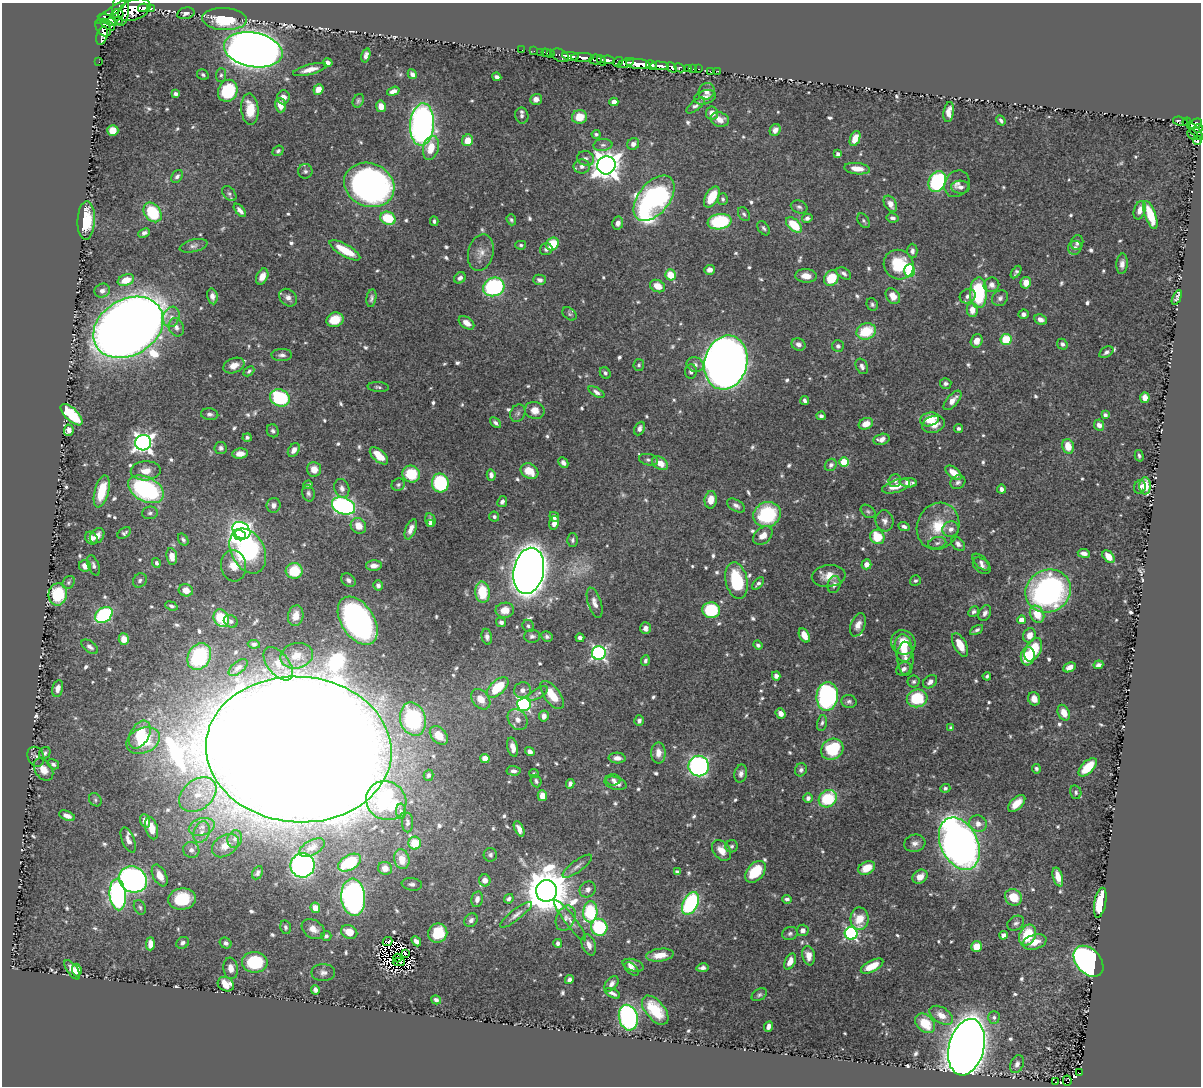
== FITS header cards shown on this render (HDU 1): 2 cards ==
NAXIS1  =                 1199
NAXIS2  =                 1084

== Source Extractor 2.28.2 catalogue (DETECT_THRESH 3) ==
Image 1199 x 1084 px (HDU 1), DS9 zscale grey, 1 PNG px = 1 image px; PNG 1203 x 1088 px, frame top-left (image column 1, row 1084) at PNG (2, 3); each listed source drawn as its Kron ellipse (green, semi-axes under 4 px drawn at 4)
Background 0.387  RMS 0.0078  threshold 0.0235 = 3 sigma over >= 5 px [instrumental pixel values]
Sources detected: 764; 10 with non-positive FLUX_AUTO (blend fragments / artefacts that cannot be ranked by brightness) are neither listed nor drawn; of the other 754, the 500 brightest by FLUX_AUTO listed and drawn (254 fainter detections omitted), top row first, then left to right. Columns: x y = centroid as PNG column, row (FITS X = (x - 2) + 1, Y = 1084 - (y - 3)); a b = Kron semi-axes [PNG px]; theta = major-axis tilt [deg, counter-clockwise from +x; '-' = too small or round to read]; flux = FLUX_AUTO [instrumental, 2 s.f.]
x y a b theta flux
143 8 5 4 - 170
151 8 3 2 - 43
121 9 17 8 -90 670
134 10 17 10 21 1000
111 13 18 4 37 340
186 13 9 5 13 2.3
117 15 6 5 - 160
224 19 22 11 -3 32
108 20 11 4 -22 210
118 20 4 3 - 97
108 25 8 3 -34 190
103 28 9 7 -52 64
102 36 9 5 72 230
253 50 29 17 -11 830
522 50 2 2 - 3.3
534 51 2 2 - 3.3
540 52 3 2 - 3.8
546 53 4 3 - 17
551 53 3 2 - 6.2
366 55 7 4 75 2.2
560 55 9 6 -29 35
570 56 8 4 -9 270
582 57 11 4 0 340
595 59 6 5 - 90
608 60 7 4 -8 200
601 61 5 3 - 68
99 62 2 2 - 2.2
618 62 5 3 - 13
328 63 5 4 - 2.2
626 63 9 4 21 66
638 64 12 5 -6 490
651 65 5 3 - 150
660 66 9 4 -4 260
672 67 6 4 -47 81
679 68 5 3 - 45
689 68 4 3 - 13
693 69 3 2 - 2.3
699 69 3 2 - 4.4
310 70 17 5 14 5.5
710 71 3 2 - 2
718 71 2 2 - 2.2
412 74 5 4 - 2.2
203 75 6 5 - 1.2
221 75 7 5 88 1.2
497 77 4 4 - 1.7
318 89 5 5 - 6
228 91 11 9 66 36
393 91 6 4 17 2.7
707 91 8 7 - 4
176 94 4 4 - 1.7
283 97 7 6 - 3.9
705 97 11 6 16 2.8
536 99 6 5 - 3
358 101 7 5 64 1.2
614 102 4 4 - 2.8
280 105 7 5 -76 5.1
696 105 11 5 39 1.9
381 106 6 5 - 5
250 109 16 8 -85 13
949 112 10 5 81 4.9
712 113 6 6 - 3.8
522 116 8 6 -81 1.6
579 117 7 7 - 9.8
720 120 9 7 -14 3.8
1001 121 5 3 - 1.3
1181 121 8 3 -13 70
1187 122 4 3 - 78
1196 124 7 4 27 150
422 125 21 12 87 220
1198 128 4 3 - 47
113 130 5 5 - 7.9
775 130 6 5 - 3
1195 131 11 3 -49 81
596 134 4 3 - 1.1
1192 135 6 3 -45 29
855 138 8 5 67 7.7
468 140 6 5 - 8.1
1197 140 5 3 - 15
633 144 6 5 - 2.3
603 145 9 6 6 1.9
431 148 12 7 75 9.7
278 151 6 5 - 1.1
838 154 4 4 - 2.2
586 158 8 7 - 2
606 165 9 9 - 720
582 166 8 7 - 2.6
857 169 13 5 -6 6.4
305 171 7 7 - 1.3
177 176 7 5 53 1.6
937 181 11 8 66 64
957 184 14 12 55 4.1
369 185 26 21 -23 230
960 187 9 6 -3 2.4
229 194 8 5 -49 1.2
712 197 11 6 60 14
654 198 26 15 51 170
723 199 6 5 - 1.4
890 204 9 6 -59 4.3
799 207 8 6 -21 1.6
240 210 8 4 -49 2.4
1140 210 9 5 74 3.5
153 212 11 8 -53 30
744 214 7 5 -60 1.2
1150 215 15 5 -71 17
388 218 8 6 -22 23
807 218 5 4 - 1.9
892 218 6 4 -11 1.6
86 220 19 8 87 18
511 220 6 4 -70 1.3
434 221 5 4 - 1.2
864 221 8 5 -56 1.1
720 222 12 7 9 43
618 223 6 5 - 3
794 225 9 5 -42 20
764 228 8 5 -54 1.3
144 233 6 4 25 1.6
1077 243 7 6 - 1.8
552 244 7 6 - 16
521 245 5 4 - 1.1
194 246 14 6 14 2.2
1075 248 7 6 - 2.4
546 249 6 6 - 1.5
345 250 17 6 -30 15
912 251 7 5 -90 1.9
481 253 18 12 75 5.5
1122 264 10 5 85 2.8
899 265 15 14 - 24
709 270 5 5 - 2.3
910 271 6 5 - 31
1016 272 7 4 56 1.2
844 273 8 5 -33 1.6
671 275 6 5 - 12
806 276 11 7 -4 5.1
262 277 8 5 66 4
460 278 6 5 - 2.1
831 278 8 6 53 17
126 280 8 5 21 8.9
540 280 6 5 - 2
1026 283 6 5 - 5.7
991 285 8 7 - 2.6
657 286 8 6 -26 7
494 287 11 9 23 72
102 291 8 6 25 2.8
978 293 15 8 89 50
212 296 8 5 -80 2.7
893 296 8 6 -54 6.1
968 296 8 7 - 2.5
1177 297 8 3 67 1.5
288 298 10 7 -45 2.8
371 298 9 5 82 1.5
1000 298 8 7 - 2
872 304 6 5 - 1.2
972 310 7 5 -90 5.2
569 314 8 5 -41 1.2
1023 314 5 5 - 1.9
171 317 10 8 71 3.5
335 320 8 7 - 12
1041 320 6 5 - 3
467 323 8 5 -34 4.6
128 327 37 28 31 1500
176 327 9 7 -67 2.6
866 331 10 8 20 20
1006 339 5 5 - 19
977 341 7 6 - 5.4
798 344 7 6 - 2.5
1062 344 5 5 - 1.7
838 346 6 6 - 1.4
1106 352 8 5 33 1.6
282 355 10 6 -1 2.2
726 363 27 21 76 660
234 365 11 7 22 4.7
639 365 6 5 - 1.1
695 365 8 7 - 2.2
862 366 8 5 -64 2
249 371 6 4 44 1.2
691 371 7 6 - 1.8
605 373 6 5 - 1.3
946 383 5 5 - 1.5
378 387 11 5 -5 1.3
596 392 9 4 -30 1.9
280 398 10 8 -22 43
1145 398 5 5 - 5.4
952 400 12 5 49 4.7
805 401 4 3 - 1.5
535 410 10 8 -12 5.3
518 413 9 7 64 1.7
210 414 9 6 -6 1.7
72 415 14 6 -44 30
1105 415 4 4 - 1.5
821 416 4 3 - 1.5
930 419 10 6 16 12
495 423 6 4 -43 1.6
866 424 7 5 24 5.6
933 424 12 8 14 6
1099 425 6 5 - 3
639 428 7 5 64 2
958 429 4 4 - 1.4
69 430 5 5 - 2.7
273 431 6 5 - 1.5
247 437 4 4 - 1.4
881 439 8 5 13 3.2
143 443 8 7 - 300
1068 446 7 5 -76 10
221 448 6 6 - 1.7
294 450 7 5 57 3.3
240 454 8 5 4 3.5
379 456 11 6 -42 8.9
1139 456 6 4 -75 1.3
648 460 9 5 -12 1.6
844 462 5 4 - 21
563 463 5 4 - 2.2
660 463 9 6 -33 6.4
831 465 6 5 - 1.9
314 469 7 7 - 5.7
146 471 15 9 3 6.3
529 471 9 7 -32 9.2
954 473 9 5 -39 7.9
411 474 9 8 - 17
491 475 6 4 -77 2.3
895 480 6 6 - 2
958 482 8 6 35 1.7
440 483 9 8 - 52
908 483 9 4 -3 3.3
308 485 5 3 - 1.2
398 485 7 6 - 1.4
896 486 14 6 16 6.7
1145 486 8 5 -88 9.1
1140 487 7 5 67 2.3
342 488 10 7 -72 2.7
146 489 19 12 -27 90
1001 489 4 4 - 2
102 491 16 7 75 17
308 493 8 6 -77 1.6
711 500 9 6 83 6.7
502 502 6 4 63 1.8
274 505 7 7 - 2.7
736 505 10 5 -29 2.2
343 506 12 8 -21 130
868 511 8 5 -37 1.2
150 513 8 6 7 1.6
767 515 14 12 26 40
494 517 5 5 - 1.2
554 517 5 4 - 2.1
430 520 7 5 -77 2
885 521 10 9 - 2.9
430 523 4 4 - 1.4
554 523 7 5 77 4.3
358 526 8 7 - 6.9
904 526 6 4 -22 1.7
938 526 24 21 66 17
411 529 11 5 68 3.5
951 529 8 7 - 2.6
241 530 10 7 -40 130
124 533 7 5 33 1.4
239 535 6 5 - 75
97 536 8 6 53 4.1
763 536 11 7 39 5.3
877 537 7 7 - 16
91 538 7 6 - 3.9
183 540 6 4 -54 1.3
572 540 7 5 -90 1.2
937 543 9 5 11 1.6
958 544 8 5 -47 2.2
248 551 24 16 -62 120
1084 553 6 4 -8 2.7
172 556 8 5 -83 5.8
1109 557 7 5 -47 6
981 562 10 5 -42 1.6
156 563 5 4 - 1.2
866 564 5 5 - 3.9
93 565 11 5 -67 2
85 566 6 6 - 4.9
234 566 16 12 -83 7.1
374 566 8 5 2 3.2
982 566 10 6 -40 2.1
294 571 8 7 - 17
529 571 23 15 79 1200
829 576 17 11 6 7.5
140 580 7 6 - 1.4
348 580 8 6 -38 1.9
736 581 18 11 -78 33
915 581 5 5 - 1.1
68 582 7 5 54 1.1
758 584 7 4 45 1.5
378 585 5 4 - 1.7
834 585 8 6 73 2.6
186 590 7 6 - 5
1048 591 23 21 27 150
482 592 11 7 -84 17
58 594 11 9 82 21
595 603 16 6 -72 3.5
171 606 6 4 -20 1.2
505 610 9 7 8 5.7
711 610 9 8 - 36
974 612 6 5 - 1.3
985 613 8 5 63 2.2
1037 614 9 6 -62 11
104 615 10 7 38 70
296 616 10 7 78 5.7
221 618 9 7 -66 26
1021 620 4 4 - 5.3
231 621 7 6 - 1.5
358 621 27 16 -57 200
501 622 5 4 - 1.6
858 625 12 7 68 4.1
528 626 6 5 - 1.1
645 628 6 5 - 2.4
976 630 7 3 30 1.5
804 635 7 5 -61 5.2
1029 635 7 6 - 4.9
532 636 8 6 1 1.6
547 636 6 5 - 1.5
487 637 8 5 -79 2.1
580 638 4 4 - 2
124 639 6 5 - 5.7
903 642 13 11 -44 9.5
254 644 6 4 -8 1.4
758 645 4 4 - 1.4
960 645 13 6 -62 8.1
90 647 10 5 -36 1.9
904 648 14 8 -83 9.4
1033 650 12 7 62 20
599 653 7 7 - 120
297 656 16 12 14 8.9
1028 656 9 7 82 17
199 657 14 11 62 42
905 659 17 8 -89 4.5
645 660 5 4 - 1.5
278 664 19 11 -52 7.4
1098 665 5 4 - 1.9
1069 667 6 4 27 3
238 668 11 6 40 2.5
903 669 8 6 29 2.5
776 676 4 4 - 2.7
987 676 4 3 - 1.2
914 681 6 6 - 1.3
930 682 8 6 39 2.8
498 687 13 7 42 24
58 688 8 5 78 3.2
522 690 8 7 - 3.1
538 693 11 5 31 1.6
552 695 16 8 -53 12
827 696 14 10 84 96
917 698 10 9 - 30
481 699 11 8 -51 7.7
1034 699 7 6 - 4.2
849 701 8 6 -11 1.6
524 705 7 6 - 110
1064 713 8 5 -65 5.6
781 714 5 4 - 4.3
544 716 6 5 - 2.9
413 719 17 12 -74 56
518 720 11 9 -51 3.8
639 721 5 4 - 2
822 723 8 5 77 1.2
951 728 4 4 - 1.5
140 735 15 9 61 15
439 735 11 7 -46 7.9
143 741 17 12 23 24
513 747 10 5 -76 3.9
299 749 93 73 -4 7200
832 749 11 10 - 30
530 752 5 4 - 2.8
45 753 6 5 - 1.5
658 753 10 7 -90 4.8
36 757 10 8 -66 1.7
485 758 4 4 - 9
617 758 8 5 -3 3.2
53 764 6 4 -33 1.3
699 766 10 10 - 150
1088 767 11 6 45 15
43 769 12 8 -54 5.4
1036 769 5 4 - 1.3
801 770 6 5 - 1.6
514 771 7 4 -4 1.9
741 773 9 6 77 2.3
534 774 5 4 - 1.1
428 775 5 5 - 1.3
613 780 7 5 -4 1.8
536 781 6 5 - 1.3
616 783 11 6 -15 3.6
570 784 5 4 - 1.9
945 788 5 4 - 1.3
1076 792 7 5 -77 1.4
198 795 21 14 39 13
542 796 5 5 - 6
808 798 5 4 - 1.9
828 799 10 8 36 27
95 800 7 5 -51 1.2
386 801 20 19 - 80
1017 803 10 6 44 7.3
401 811 7 5 -90 1.3
67 816 8 4 -21 3.3
145 821 7 5 -72 3.4
407 822 10 5 88 1.6
978 824 9 8 - 3.8
202 827 13 8 16 4.8
152 828 11 6 -74 7.8
519 829 8 4 -65 3.3
202 832 11 8 69 3.5
235 839 9 7 72 1.9
128 840 13 6 -67 3.1
415 843 6 6 - 15
915 843 11 8 16 3
959 844 27 18 -64 430
225 846 14 10 33 5.6
732 846 6 6 - 1.3
312 848 14 7 28 3.2
191 850 8 7 - 2.4
721 850 11 8 -51 5.7
490 855 7 6 - 1.6
402 859 10 7 -76 8.8
350 863 12 7 30 23
302 865 12 12 - 140
577 866 18 5 37 2.6
385 868 7 6 - 4.8
867 868 9 6 27 8.5
677 872 4 4 - 1.6
755 872 12 8 48 18
258 873 7 5 63 1.4
160 875 12 6 -63 7
920 877 8 6 38 4.6
1058 877 9 4 -74 5.9
133 879 14 12 -30 180
485 880 6 6 - 4.3
412 884 10 6 -8 2
588 889 8 7 - 2.3
546 891 11 10 - 2500
118 895 15 8 -85 150
353 897 18 12 -86 250
1013 897 9 8 - 12
182 899 14 10 7 24
477 899 8 5 78 3
509 899 5 4 - 1.5
787 899 5 4 - 1.5
690 903 12 7 62 74
1100 903 15 5 79 33
140 907 7 5 -62 1.2
315 908 5 4 - 5
590 912 10 7 85 43
516 915 20 5 38 2.9
566 918 13 9 66 3.2
860 919 11 9 -89 11
471 920 7 6 - 2.1
570 920 25 5 -52 3.8
1016 923 9 6 32 1.7
285 927 7 5 -77 1.5
599 927 8 8 - 40
313 929 12 9 -33 5.1
803 930 6 5 - 2.9
349 932 8 6 -24 9.3
438 933 10 9 - 17
851 933 6 6 - 110
790 934 8 6 19 1.5
1003 935 4 4 - 3.3
1027 935 11 8 66 22
326 936 5 5 - 1.4
388 941 5 3 - 1.5
416 941 6 4 -48 2.3
1034 942 12 7 17 7.3
183 943 7 5 32 1.7
226 943 6 5 - 1.6
558 943 4 4 - 1.5
150 944 6 4 89 5
589 945 11 6 -70 4.1
977 946 5 5 - 8.4
405 953 4 2 - 1.5
660 955 14 6 7 7.3
809 956 10 6 -80 4.9
398 958 4 2 - 1.6
790 961 9 5 66 5.2
1088 961 18 12 -49 200
255 962 13 10 0 39
399 962 6 2 3 1.7
633 965 11 6 -17 2.9
872 966 12 5 27 11
231 968 10 7 -82 4.3
702 968 6 4 10 2.1
632 969 8 5 -42 1.8
72 970 11 5 -55 5.7
77 970 6 5 - 4.2
323 973 12 8 0 2.9
569 980 4 4 - 2.2
226 984 8 7 - 8.9
612 984 9 5 51 2.2
315 990 5 4 - 2
612 993 8 4 -26 2
759 995 8 5 32 1.3
436 1000 5 4 - 1.7
655 1010 17 9 -50 18
941 1015 13 7 -32 5.5
994 1017 6 6 - 1.7
628 1018 13 9 -76 130
925 1023 11 8 -44 14
769 1026 5 4 - 2.6
966 1047 29 17 76 1200
1017 1064 9 6 68 2.3
1079 1073 3 2 - 1.6
1067 1081 5 4 - 7.8
1056 1082 3 2 - 9.1
At the frame edge (FLAGS 8, measured only in part): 1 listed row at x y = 1198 128
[254 fainter detections neither listed nor drawn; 10 non-positive-flux detections neither listed nor drawn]